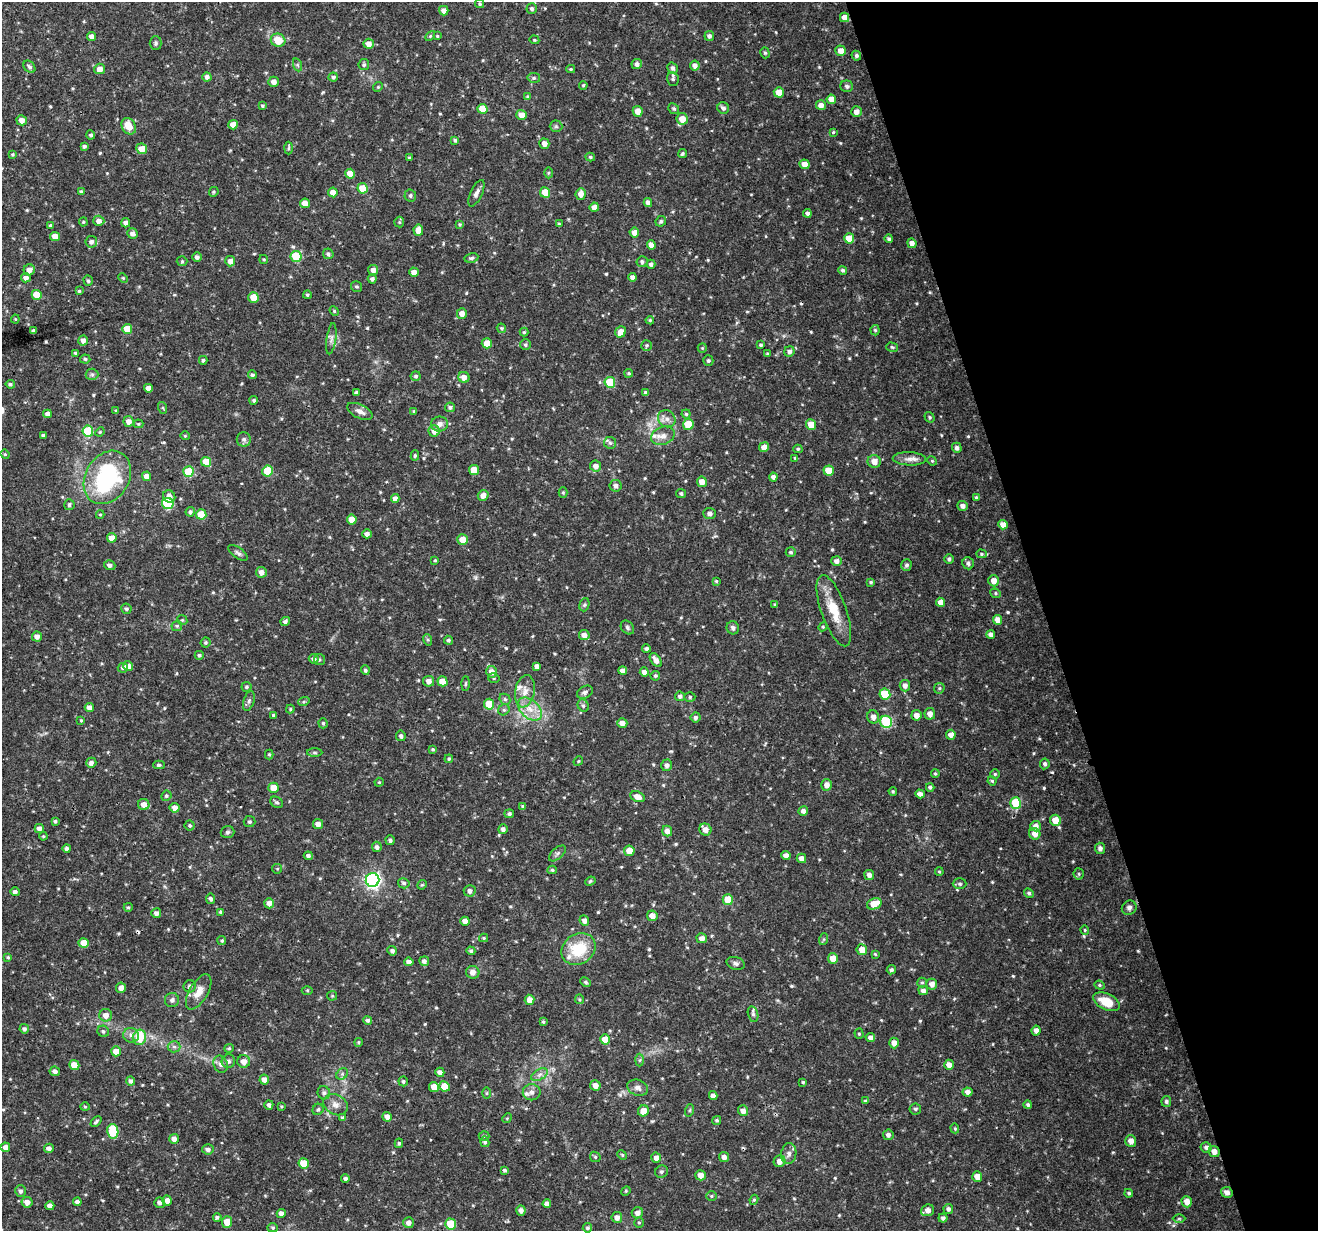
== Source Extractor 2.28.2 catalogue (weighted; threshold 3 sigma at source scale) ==
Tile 12 of 4 x 4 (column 4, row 3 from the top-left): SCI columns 3950-5265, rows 1286-2514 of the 5267 x 5079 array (HDU 1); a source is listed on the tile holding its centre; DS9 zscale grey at full resolution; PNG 1320 x 1233 px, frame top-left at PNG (2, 2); each listed source drawn as its Kron ellipse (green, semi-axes under 4 px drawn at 4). Shown black and unused: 21% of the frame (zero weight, under 3 of 4 exposures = <1% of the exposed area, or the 3 px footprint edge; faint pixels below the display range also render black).
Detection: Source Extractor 2.28.2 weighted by HDU 2 'WHT'; one run over the whole footprint, this tile lists its part. Background 0.0601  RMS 0.003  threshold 0.0137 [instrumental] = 3 sigma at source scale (4.5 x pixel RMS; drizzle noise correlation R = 1.50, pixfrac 1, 0.0396/0.0396 arcsec/px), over >= 5 px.
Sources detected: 592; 4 cosmic-ray / hot-pixel residue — neither listed nor drawn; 4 inside a brighter listed object's ellipse — not listed separately; of the other 584, all 500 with FLUX_AUTO >= 0.33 (the completeness limit of this list) listed and drawn (84 fainter detections not listed), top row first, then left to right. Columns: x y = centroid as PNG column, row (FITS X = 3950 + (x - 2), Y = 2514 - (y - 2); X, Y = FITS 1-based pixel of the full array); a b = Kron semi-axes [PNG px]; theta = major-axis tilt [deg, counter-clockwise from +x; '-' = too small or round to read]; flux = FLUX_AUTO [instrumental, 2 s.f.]
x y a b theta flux
480 4 5 4 - 0.42
532 9 5 5 - 0.84
444 11 5 4 - 1.7
844 17 5 4 - 2.2
92 36 4 4 - 1.8
430 36 6 3 45 0.37
437 36 4 3 - 0.34
709 36 5 5 - 1
278 40 7 6 - 4.6
534 40 5 4 - 0.41
156 43 7 6 - 0.6
369 44 5 5 - 2.2
841 51 5 5 - 2.4
765 53 5 4 - 0.41
856 56 5 4 - 0.66
637 64 5 5 - 1.1
298 65 7 4 -70 0.49
364 65 5 5 - 0.56
695 66 5 5 - 1.5
29 67 7 5 -48 0.74
672 68 6 5 - 0.86
100 69 5 5 - 2
571 69 4 3 - 0.39
207 77 4 4 - 1.2
333 77 5 4 - 0.68
534 78 6 5 - 0.59
673 79 7 6 - 0.69
274 82 5 5 - 1.7
583 85 4 3 - 0.37
847 86 6 5 - 0.66
378 87 5 4 - 0.37
779 92 5 5 - 4.3
527 97 4 4 - 0.41
831 99 5 4 - 2.6
821 105 5 5 - 1.8
262 106 4 4 - 0.44
723 108 6 5 - 0.96
482 109 5 5 - 5.1
674 109 6 5 - 0.6
638 111 5 5 - 2.2
856 112 5 5 - 1.7
521 115 5 5 - 2.5
682 119 6 5 - 3.6
22 120 5 5 - 1.9
233 125 5 4 - 2.4
129 126 9 6 -59 3.9
556 126 6 6 - 0.57
833 132 4 3 - 0.33
91 135 4 4 - 0.59
455 140 4 3 - 0.49
544 144 5 5 - 1.7
84 146 4 3 - 0.71
288 148 6 4 88 0.46
142 149 5 5 - 3.6
13 154 4 4 - 0.42
682 154 4 4 - 0.48
590 157 5 4 - 0.5
409 158 4 3 - 0.39
804 164 5 4 - 2.4
548 173 5 3 - 0.37
350 174 5 5 - 3.7
363 188 5 5 - 5.3
81 191 4 3 - 0.37
214 192 5 4 - 0.45
333 192 5 5 - 2.2
476 193 14 6 65 1.4
545 193 5 5 - 5.7
581 194 6 5 - 1.8
410 196 6 6 - 0.71
648 202 4 4 - 1.5
305 203 5 4 - 2.4
594 207 5 4 - 1.7
807 213 4 4 - 1
99 221 5 5 - 1.4
661 221 5 5 - 0.62
83 222 4 4 - 0.37
399 222 5 5 - 0.39
126 223 4 4 - 1.2
459 224 4 4 - 0.36
559 224 4 4 - 0.4
51 225 4 4 - 0.48
418 230 5 5 - 2.4
634 232 5 5 - 1.9
132 233 5 5 - 1.2
55 236 5 4 - 2.8
849 238 5 5 - 4.2
889 239 4 3 - 0.67
91 242 6 5 - 1.1
912 243 5 4 - 1.6
651 245 5 4 - 1.7
328 254 5 5 - 0.7
296 256 5 5 - 15
197 257 5 4 - 1
471 258 7 4 11 0.65
264 259 4 4 - 0.35
182 261 5 5 - 0.44
230 261 5 5 - 1.7
642 262 5 5 - 0.78
651 264 4 4 - 0.84
29 270 5 5 - 1.8
373 270 5 5 - 1.4
843 270 4 4 - 0.62
414 272 5 4 - 1.8
632 277 4 4 - 1.1
26 278 5 4 - 1.4
123 278 5 4 - 0.37
372 279 4 4 - 0.81
88 281 5 4 - 0.56
357 287 5 5 - 0.53
79 291 4 4 - 0.44
37 295 5 5 - 5.1
307 295 4 4 - 0.46
253 297 5 5 - 3.6
334 311 5 4 - 0.37
462 314 5 5 - 2.1
15 319 4 4 - 0.34
650 320 4 4 - 0.34
501 328 5 4 - 0.45
127 329 5 5 - 5
875 330 5 4 - 0.46
34 331 4 4 - 1.1
524 332 4 4 - 0.47
621 332 6 5 - 2.6
331 339 15 4 82 1.2
83 340 5 4 - 1.6
487 343 5 5 - 3.3
525 345 5 5 - 0.53
646 345 5 5 - 0.51
761 345 4 3 - 0.46
892 347 6 4 -15 0.44
702 348 5 4 - 0.34
789 351 5 5 - 1.1
75 353 3 3 - 0.61
768 354 3 3 - 0.41
85 359 5 4 - 0.56
203 360 4 3 - 0.47
708 360 5 5 - 0.6
629 373 4 4 - 0.46
92 374 6 5 - 0.7
252 375 4 4 - 0.57
416 376 5 5 - 0.59
464 377 5 5 - 2.2
610 382 5 5 - 8.9
10 384 4 4 - 0.62
148 388 4 4 - 1.9
356 392 4 3 - 0.54
646 393 4 4 - 0.99
254 400 4 4 - 0.51
450 407 5 4 - 0.65
163 408 6 4 -71 0.37
116 411 4 3 - 0.42
360 411 13 6 -25 1.8
414 411 4 3 - 0.36
48 414 4 4 - 1.6
686 414 4 4 - 0.47
930 417 5 4 - 0.48
667 419 9 8 - 1.6
129 421 5 5 - 1.8
138 424 5 4 - 0.38
439 424 8 7 - 1.5
688 424 5 5 - 6.1
811 425 5 5 - 4.2
88 431 5 5 - 13
434 431 6 5 - 2.2
100 432 5 4 - 0.35
43 435 3 3 - 0.51
185 436 4 4 - 0.36
663 436 12 8 21 2
244 439 7 7 - 0.99
610 443 6 6 - 0.7
764 447 5 4 - 2.2
957 448 5 4 - 0.95
798 449 4 4 - 0.45
5 454 4 4 - 0.37
415 455 5 4 - 0.49
795 458 4 4 - 0.39
909 459 17 6 -3 2
874 461 7 6 - 2.5
932 461 5 4 - 0.4
206 462 5 5 - 5
596 466 5 5 - 1.7
474 470 5 5 - 4.5
268 471 5 5 - 9.7
829 471 5 5 - 5.1
188 472 5 5 - 9
147 476 5 4 - 2
107 477 28 22 58 34
773 477 4 4 - 1.1
702 482 5 5 - 2.5
616 486 6 5 - 1
563 493 5 4 - 0.4
681 494 5 4 - 0.6
483 495 5 5 - 2.3
169 496 6 6 - 2.2
976 497 3 3 - 0.39
395 499 4 4 - 1.7
168 503 6 5 - 19
69 505 5 5 - 0.66
963 506 5 5 - 1.3
190 512 5 4 - 0.67
710 513 6 5 - 1.1
201 514 5 5 - 7.2
100 515 4 4 - 0.35
352 520 5 5 - 4.2
1003 525 5 4 - 2
367 534 4 4 - 1.3
112 538 5 4 - 2.3
462 540 5 5 - 4.1
791 552 5 4 - 0.6
238 553 11 5 -36 0.86
981 554 5 4 - 0.46
949 559 4 4 - 0.62
435 560 3 3 - 0.37
836 561 5 5 - 1.3
968 563 6 5 - 0.84
110 565 6 5 - 1.1
906 565 6 5 - 0.75
261 572 5 5 - 1.8
716 581 3 3 - 0.35
994 581 5 5 - 2.3
871 582 4 3 - 0.44
996 593 6 4 -23 0.44
940 602 4 4 - 1.7
584 605 7 5 71 0.5
775 605 4 4 - 0.42
126 609 5 5 - 0.67
834 611 37 12 -71 7.9
182 620 5 4 - 0.43
998 620 5 4 - 2.2
285 621 5 4 - 0.81
177 626 6 5 - 0.48
823 627 5 4 - 0.37
627 628 8 6 -48 0.72
733 628 6 6 - 0.9
991 634 4 4 - 1.2
584 635 5 5 - 2
37 636 5 5 - 1.3
428 640 6 4 -72 0.44
448 640 4 4 - 0.59
206 643 5 5 - 0.47
646 649 4 4 - 0.75
199 655 4 4 - 0.53
314 659 5 4 - 1.1
319 659 5 5 - 0.58
656 660 8 4 -55 2
128 666 5 5 - 2.4
537 666 4 4 - 1.3
123 668 5 4 - 0.77
365 670 5 4 - 0.66
623 670 4 4 - 1.5
491 672 6 5 - 2.4
644 672 5 4 - 1.7
655 676 5 4 - 0.48
494 678 6 4 -16 0.51
429 681 5 5 - 1.7
443 681 5 5 - 4.3
465 684 7 3 88 0.43
905 686 6 5 - 1.4
246 687 5 5 - 0.56
939 688 5 5 - 0.45
525 691 16 9 79 3.2
585 692 8 6 28 0.95
885 694 5 5 - 9.6
680 696 5 4 - 0.89
690 697 5 5 - 0.53
505 699 6 5 - 0.59
249 701 10 5 72 0.81
304 701 6 3 20 0.42
489 704 5 5 - 6.5
583 706 6 5 - 0.65
89 708 5 4 - 1.7
290 709 4 4 - 0.42
530 709 14 9 -42 3.9
504 710 6 5 - 0.55
930 714 6 5 - 1.9
273 715 4 4 - 0.55
916 715 5 5 - 1.7
695 717 5 5 - 0.79
873 717 7 6 - 1.7
81 720 4 3 - 0.35
886 722 6 5 - 23
323 723 5 4 - 0.5
622 723 5 5 - 2
951 735 5 5 - 1.7
401 736 5 5 - 0.78
433 749 4 3 - 0.4
315 753 8 4 -1 0.5
269 754 5 4 - 0.44
449 759 4 4 - 0.48
578 761 5 4 - 0.39
91 763 5 5 - 1.1
1045 764 5 5 - 0.76
159 765 6 4 2 0.58
667 765 6 5 - 1.2
935 774 4 3 - 0.43
995 774 4 4 - 0.43
992 781 4 4 - 0.42
379 782 4 4 - 0.34
827 785 6 5 - 1.9
930 787 4 4 - 0.62
274 788 5 5 - 4.7
893 791 4 3 - 0.38
920 794 5 4 - 1.2
166 796 5 5 - 0.5
637 797 7 5 -22 2.4
277 802 7 5 -36 0.7
1016 803 6 5 - 15
144 804 5 5 - 2.1
523 806 4 4 - 0.59
175 808 5 5 - 1.9
803 811 5 4 - 1.3
509 814 5 4 - 0.7
1056 820 6 5 - 4.6
55 821 4 3 - 0.57
249 822 6 5 - 0.53
318 824 5 4 - 1.8
190 825 5 5 - 0.5
1036 826 5 5 - 1.7
39 828 4 4 - 1.5
503 829 5 4 - 1.1
705 830 6 5 - 2.1
667 831 5 5 - 1.6
227 832 7 6 - 0.63
1035 834 6 5 - 2.1
43 836 4 4 - 0.35
390 840 5 4 - 0.64
377 847 5 5 - 0.92
67 848 4 4 - 0.81
1100 848 5 5 - 1.1
629 851 5 5 - 3.1
557 853 10 5 41 0.77
308 856 4 4 - 0.84
786 856 4 4 - 1.6
801 858 5 4 - 2
277 869 5 4 - 0.38
552 870 4 4 - 0.48
939 872 4 3 - 0.35
1079 874 5 5 - 0.47
869 875 5 4 - 1.4
372 880 7 6 - 96
590 881 5 4 - 0.42
404 883 6 5 - 0.72
960 884 7 5 0 0.63
422 885 5 4 - 0.36
470 891 6 5 - 1.2
15 892 4 4 - 0.88
1029 893 5 4 - 0.61
211 899 5 4 - 0.81
728 900 5 5 - 8
269 903 5 5 - 1.8
874 904 7 5 22 5.2
128 907 4 4 - 0.39
1129 908 7 7 - 0.95
221 912 4 4 - 0.6
156 913 5 5 - 1.3
652 916 5 5 - 2.3
584 920 5 5 - 1.6
465 921 4 4 - 1.7
1085 930 4 4 - 0.35
484 938 4 4 - 0.36
702 938 5 5 - 1.7
824 939 6 4 71 0.43
222 941 4 4 - 0.53
84 943 5 5 - 4.3
578 949 18 15 33 11
862 950 5 5 - 2.9
392 951 5 4 - 0.9
471 951 4 4 - 0.59
875 954 4 4 - 0.36
8 957 4 4 - 0.41
833 958 5 5 - 3.4
424 961 5 4 - 1
409 962 4 4 - 1.7
736 963 9 6 -17 0.92
891 970 5 4 - 0.6
473 972 6 6 - 1.7
586 982 6 4 -28 0.51
922 982 5 4 - 0.42
932 984 5 5 - 1.8
1100 985 5 4 - 0.44
190 986 6 6 - 0.89
121 988 5 5 - 1.8
307 990 5 3 - 0.35
923 991 5 4 - 1.1
199 992 19 9 59 3.4
332 996 5 4 - 0.38
579 999 5 4 - 0.35
172 1000 7 7 - 1
530 1000 5 5 - 2.2
1106 1002 14 8 -26 6
753 1014 8 5 -75 0.81
106 1015 6 6 - 2.1
368 1020 4 4 - 0.75
543 1022 4 3 - 0.43
24 1029 5 4 - 0.86
103 1031 6 5 - 0.63
1036 1031 5 4 - 1.5
859 1034 5 4 - 0.42
131 1035 8 7 - 1.4
139 1037 8 6 71 8.2
870 1038 5 4 - 1.2
605 1039 5 5 - 4.2
358 1042 4 4 - 0.36
894 1043 5 5 - 1.8
174 1047 6 5 - 0.81
229 1048 5 4 - 0.37
116 1051 5 5 - 2.8
640 1060 6 4 88 0.51
228 1061 7 6 - 1.1
244 1061 6 6 - 1.9
221 1064 9 7 -67 1.4
74 1065 5 5 - 3.3
949 1065 5 5 - 2
55 1071 5 5 - 1.2
440 1072 5 4 - 1.6
342 1074 6 5 - 0.74
539 1075 9 5 31 1.2
264 1080 5 5 - 1.6
131 1081 4 4 - 0.98
403 1081 5 4 - 0.66
803 1082 3 3 - 0.35
444 1086 5 5 - 5.4
595 1086 5 5 - 2.2
434 1087 5 5 - 2.6
638 1088 10 7 -21 1.5
532 1092 9 8 - 1.4
968 1092 5 4 - 1.4
324 1093 7 6 - 0.74
486 1093 6 4 90 0.44
713 1096 4 4 - 1.6
865 1101 4 4 - 0.36
1166 1101 5 5 - 0.73
269 1105 5 4 - 0.89
335 1105 13 10 -29 2.1
1028 1105 4 4 - 0.64
281 1106 4 3 - 0.34
85 1107 5 4 - 0.35
318 1109 6 5 - 0.67
915 1109 6 5 - 0.68
690 1110 6 4 71 0.4
643 1111 5 5 - 2.6
743 1111 5 5 - 1.7
342 1117 4 3 - 0.45
387 1117 5 4 - 1.7
507 1118 5 4 - 0.35
717 1120 5 4 - 0.52
96 1122 6 3 43 0.55
955 1128 5 4 - 0.37
113 1131 7 5 -80 12
888 1135 5 5 - 1.1
484 1136 5 4 - 0.6
174 1139 5 4 - 1.6
1131 1141 6 5 - 2.1
485 1142 5 4 - 0.64
399 1143 5 4 - 0.47
5 1147 5 5 - 1.7
1206 1147 5 5 - 0.97
49 1148 5 4 - 1.2
208 1149 6 5 - 1
1214 1152 6 5 - 2.1
789 1154 10 7 80 1.6
622 1155 5 4 - 0.39
595 1157 5 5 - 0.48
724 1157 5 4 - 1.4
656 1158 5 5 - 1.6
780 1161 6 5 - 2
304 1163 5 5 - 5.4
505 1170 4 4 - 0.56
661 1172 6 6 - 0.8
701 1175 5 5 - 2.5
977 1177 5 5 - 2.3
345 1179 4 4 - 0.78
20 1191 6 5 - 0.9
626 1191 5 4 - 0.37
1227 1192 6 5 - 1.5
1129 1193 4 4 - 0.5
711 1196 5 4 - 0.4
167 1200 5 5 - 1.7
754 1200 5 4 - 0.43
27 1202 5 5 - 1.8
77 1202 4 4 - 1.4
1187 1202 6 5 - 2.4
160 1203 5 5 - 1.1
547 1204 4 4 - 1.2
50 1206 4 4 - 1.6
948 1209 5 4 - 0.83
928 1210 7 5 20 1.9
521 1211 5 4 - 1.2
281 1213 4 4 - 1.5
637 1213 6 5 - 1.6
217 1217 4 4 - 0.63
617 1217 5 5 - 1.7
943 1218 4 4 - 0.8
1179 1219 6 4 0 0.43
227 1222 6 5 - 3.5
409 1223 5 5 - 1.5
639 1223 5 5 - 0.48
450 1224 5 5 - 8.5
273 1228 5 4 - 0.5
587 1228 5 4 - 0.56
Overlapping masked pixels (flux is a lower limit): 2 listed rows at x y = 107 477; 1214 1152